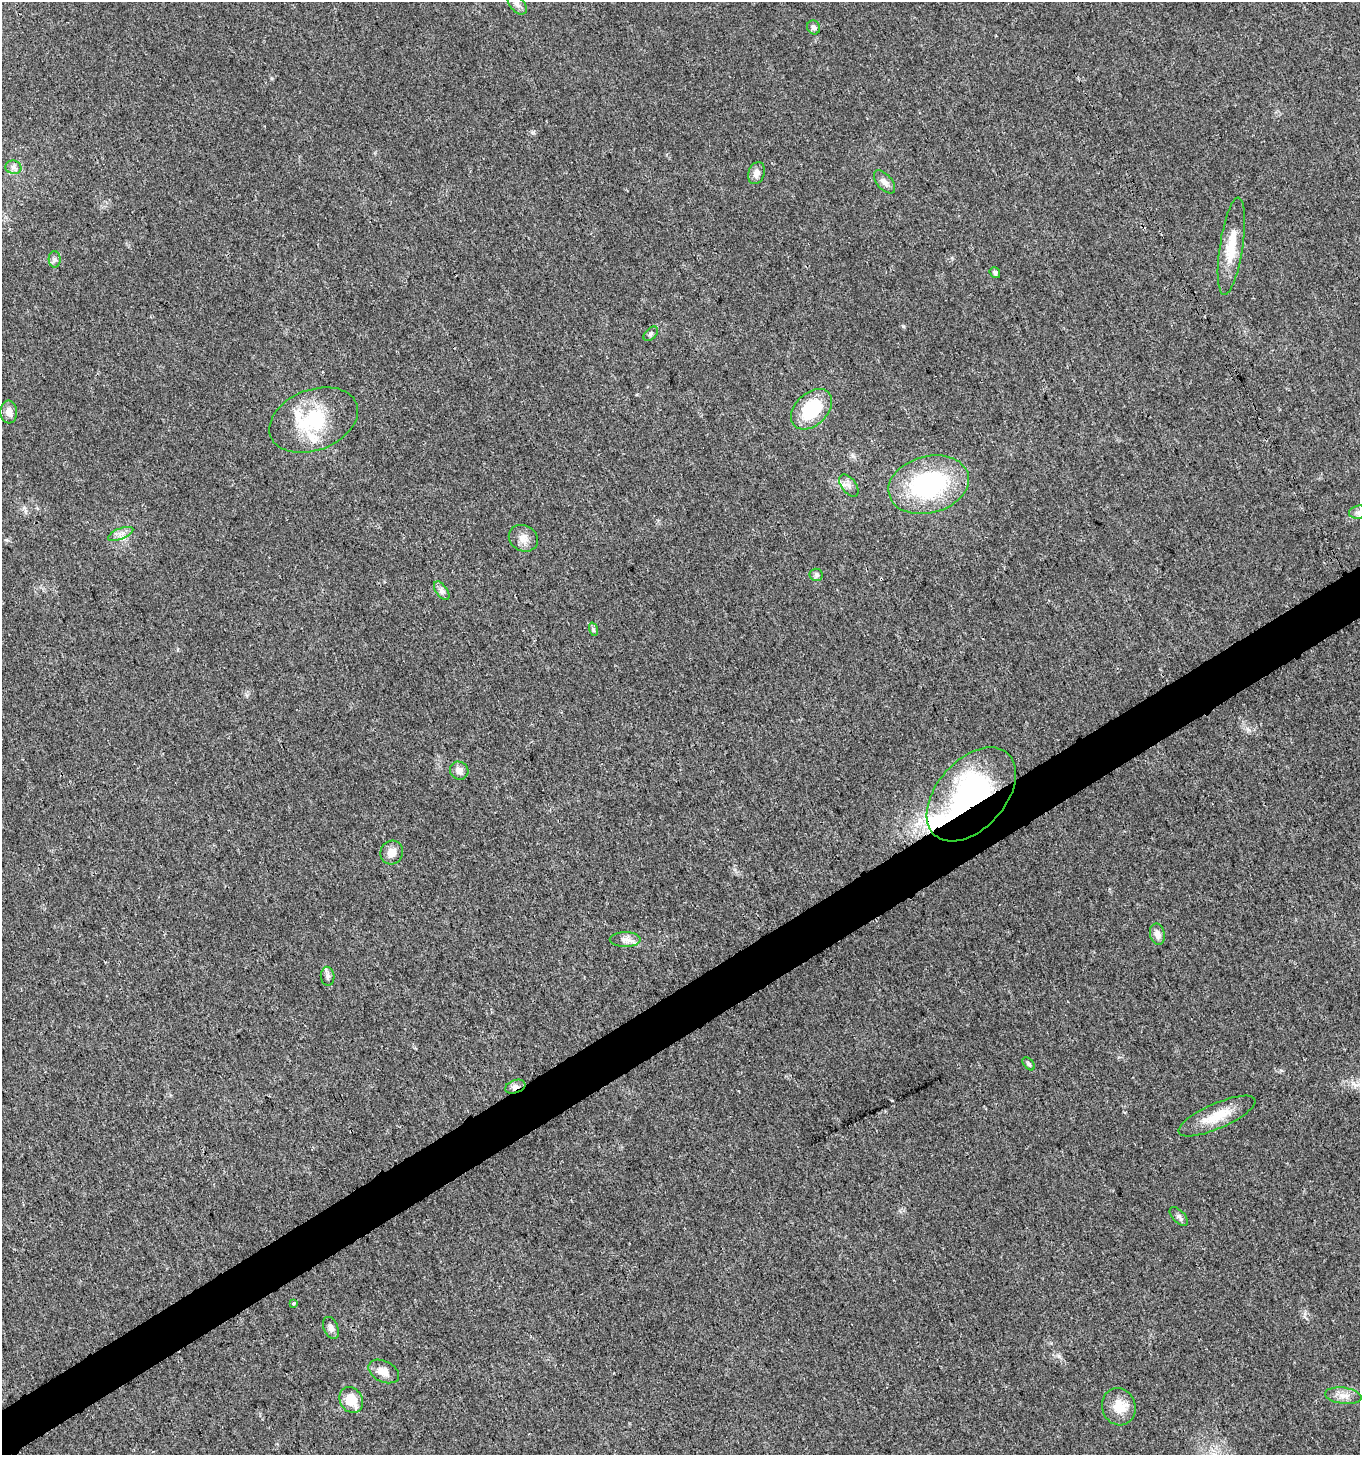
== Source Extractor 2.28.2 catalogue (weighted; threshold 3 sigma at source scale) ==
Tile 7 of 4 x 4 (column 3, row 2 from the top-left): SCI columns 2891-4248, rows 2914-4366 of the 5721 x 5829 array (HDU 1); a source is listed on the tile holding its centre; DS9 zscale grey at full resolution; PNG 1362 x 1457 px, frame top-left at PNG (2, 2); each listed source drawn as its Kron ellipse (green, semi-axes under 4 px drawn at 4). Shown black and unused: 4% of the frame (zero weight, under 3 of 4 exposures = <1% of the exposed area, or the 3 px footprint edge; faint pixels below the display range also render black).
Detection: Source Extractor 2.28.2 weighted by HDU 2 'WHT'; one run over the whole footprint, this tile lists its part. Background 0.0181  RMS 0.0028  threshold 0.0127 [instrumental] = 3 sigma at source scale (4.5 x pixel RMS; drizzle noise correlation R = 1.50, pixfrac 1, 0.0396/0.0396 arcsec/px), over >= 5 px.
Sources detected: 40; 1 cosmic-ray / hot-pixel residue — neither listed nor drawn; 3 inside a brighter listed object's ellipse — not listed separately; the other 36 listed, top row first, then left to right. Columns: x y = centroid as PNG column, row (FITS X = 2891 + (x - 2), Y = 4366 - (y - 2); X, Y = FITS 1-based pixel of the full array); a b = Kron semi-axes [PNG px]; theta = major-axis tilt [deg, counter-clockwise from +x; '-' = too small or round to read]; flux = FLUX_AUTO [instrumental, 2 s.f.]
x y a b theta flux
517 4 12 7 -49 1.2
814 27 7 6 - 0.93
13 167 8 6 -8 0.87
756 173 11 8 70 1.8
884 182 14 7 -50 1.6
1231 246 49 11 81 7.9
55 259 8 6 -88 0.84
995 273 6 5 - 0.69
651 334 8 5 45 0.66
811 409 24 16 44 15
9 412 11 8 -85 2.2
314 420 46 30 21 19
929 485 41 28 15 39
849 486 13 7 -53 1.5
1359 512 10 6 8 1.3
121 534 13 5 22 1.5
523 538 15 13 -30 2.5
816 575 6 6 - 0.74
442 591 10 5 -54 1.1
593 629 7 4 -72 0.52
459 771 9 8 - 1.8
971 794 55 34 48 60
392 852 12 11 - 2.7
1157 934 11 7 -78 1.9
625 939 15 7 0 1.7
328 976 9 7 -85 0.98
1029 1064 7 4 -50 0.52
515 1087 10 6 19 1.5
1217 1116 41 12 24 7.4
1179 1217 11 6 -46 0.93
294 1303 3 3 - 1.2
331 1328 11 7 -68 1.2
384 1371 16 10 -27 2.9
1343 1396 18 8 -8 2.4
351 1400 13 11 -59 6.7
1119 1407 19 17 -72 5.3
Overlapping masked pixels (flux is a lower limit): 2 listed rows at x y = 971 794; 515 1087
Isophote crosses this tile's border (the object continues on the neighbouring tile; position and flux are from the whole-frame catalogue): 1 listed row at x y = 1359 512
Unlisted compact peaks at least as high as the median listed source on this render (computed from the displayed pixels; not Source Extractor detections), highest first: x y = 903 326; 1059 1356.